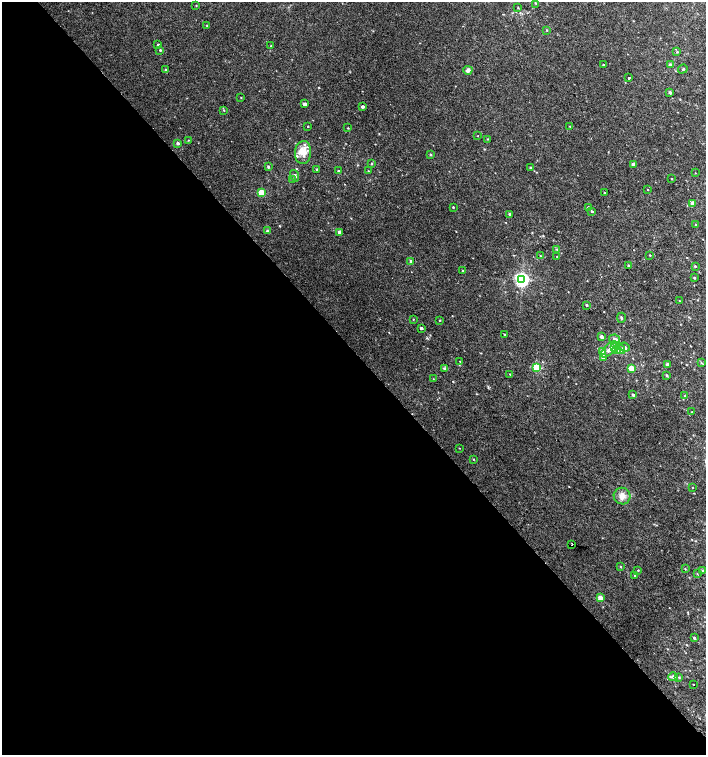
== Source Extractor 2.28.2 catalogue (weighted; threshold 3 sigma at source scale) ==
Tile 9 of 4 x 4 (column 1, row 3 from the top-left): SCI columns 182-1589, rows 1541-3046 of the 6060 x 6084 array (HDU 1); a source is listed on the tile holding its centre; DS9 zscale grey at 2 x 2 block average (1 PNG px = mean of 2 x 2 image px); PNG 708 x 757 px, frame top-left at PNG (2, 2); each listed source drawn as its Kron ellipse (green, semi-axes under 4 px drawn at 4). Shown black and unused: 53% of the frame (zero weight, under 2 of 3 exposures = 2% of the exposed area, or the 3 px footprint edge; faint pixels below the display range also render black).
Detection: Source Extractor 2.28.2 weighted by HDU 2 'WHT'; one run over the whole footprint, this tile lists its part. Background 0.0224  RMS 0.0055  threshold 0.0248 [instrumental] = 3 sigma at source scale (4.5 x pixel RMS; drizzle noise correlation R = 1.50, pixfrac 1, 0.0396/0.0396 arcsec/px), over >= 5 px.
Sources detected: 107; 2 inside a brighter listed object's ellipse — not listed separately; the other 105 listed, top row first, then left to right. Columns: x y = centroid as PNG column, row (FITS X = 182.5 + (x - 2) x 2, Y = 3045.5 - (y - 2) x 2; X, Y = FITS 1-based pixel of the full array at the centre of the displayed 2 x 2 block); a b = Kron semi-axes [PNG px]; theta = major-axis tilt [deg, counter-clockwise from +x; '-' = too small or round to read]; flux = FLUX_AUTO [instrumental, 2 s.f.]
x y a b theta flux
535 3 3 2 - 0.9
196 5 2 2 - 0.49
518 7 3 2 - 0.74
207 25 2 2 - 0.71
547 30 3 2 - 0.93
158 45 3 2 - 1.9
271 46 2 2 - 0.87
160 50 3 2 - 1
677 52 3 2 - 0.65
603 65 2 2 - 1.3
670 65 3 3 - 1.4
683 69 5 2 - 1.1
166 70 3 3 - 1.1
468 70 4 4 - 3.2
629 78 2 2 - 3.1
670 93 4 3 - 2.1
241 97 2 2 - 0.6
304 104 2 2 - 4.2
362 107 2 2 - 3.1
224 110 2 2 - 0.73
308 126 2 2 - 0.95
569 126 3 2 - 0.49
348 128 2 2 - 0.7
477 136 2 2 - 0.43
488 139 2 2 - 0.57
188 140 2 2 - 0.55
178 143 3 3 - 2.7
303 152 11 8 87 13
430 154 3 2 - 1.2
371 164 3 2 - 1.2
633 164 3 2 - 4.6
268 167 4 3 - 1.4
530 167 2 2 - 0.87
317 169 3 2 - 1.1
338 171 3 2 - 1.2
368 171 2 2 - 0.65
695 173 2 2 - 0.42
294 176 6 3 -73 1.8
671 179 2 2 - 0.54
293 180 3 3 - 1.1
648 190 2 2 - 0.55
261 193 3 3 - 30
604 193 2 2 - 0.89
692 203 2 2 - 7.2
453 207 2 2 - 2.3
588 208 2 2 - 7.7
592 211 2 2 - 1.5
509 214 3 2 - 2.2
695 224 2 2 - 0.52
267 231 3 3 - 2
339 232 2 2 - 4.7
557 249 3 2 - 0.91
650 255 2 2 - 0.65
540 256 3 2 - 0.8
557 256 2 2 - 0.54
411 261 4 3 - 2.5
629 266 2 2 - 3.1
695 266 3 2 - 0.95
463 271 3 2 - 0.97
694 278 2 2 - 1.1
522 279 4 4 - 320
679 301 2 2 - 0.6
586 305 2 2 - 1.7
621 318 5 2 - 1.4
413 319 2 2 - 0.61
439 320 3 2 - 0.52
421 328 2 2 - 3
504 334 2 2 - 0.64
601 337 3 3 - 4.4
614 339 5 3 - 3.3
614 347 3 3 - 21
624 347 5 3 - 2.3
609 349 10 5 44 6.6
620 349 5 3 - 5.6
616 350 3 3 - 18
602 352 3 3 - 11
603 357 4 3 - 3.9
460 361 3 2 - 0.52
701 363 3 2 - 0.88
668 364 2 2 - 5.6
537 368 3 3 - 72
631 368 3 2 - 20
445 369 3 2 - 4.8
510 374 2 2 - 0.71
667 375 2 2 - 1.7
433 379 2 2 - 0.47
633 395 2 2 - 2.5
685 396 2 2 - 0.49
691 412 2 2 - 0.49
459 448 3 2 - 0.43
473 459 3 2 - 0.54
692 487 2 2 - 0.61
622 496 8 8 - 7.5
572 544 2 2 - 2.7
620 567 3 2 - 0.68
685 569 3 2 - 0.53
638 570 2 2 - 0.6
703 571 3 3 - 1.7
697 574 3 2 - 0.47
635 575 3 2 - 1.9
600 598 3 2 - 15
694 638 3 2 - 1.7
673 677 5 4 - 2.7
679 677 3 2 - 0.84
693 684 2 2 - 1.4
Diffuse or blended objects may show on this block-average render without a row.